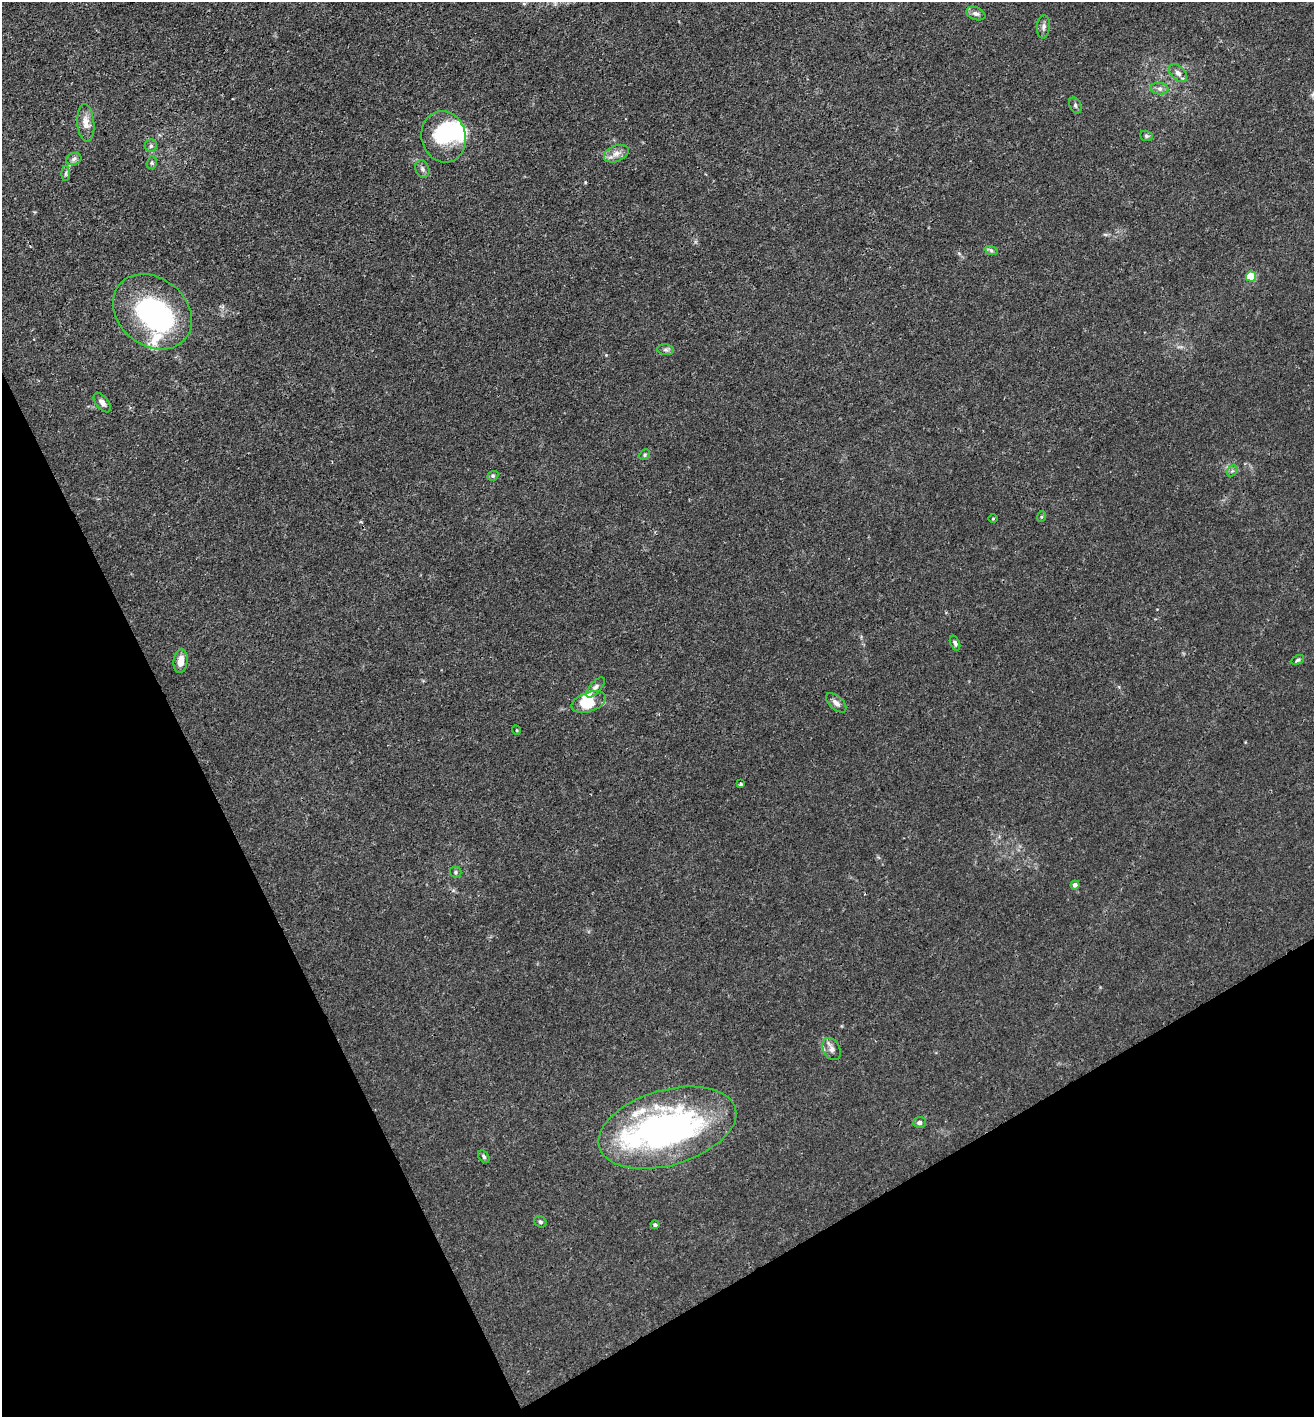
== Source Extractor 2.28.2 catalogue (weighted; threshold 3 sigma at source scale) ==
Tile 14 of 4 x 4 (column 2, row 4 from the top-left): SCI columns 1511-2822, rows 82-1496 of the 5777 x 5823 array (HDU 1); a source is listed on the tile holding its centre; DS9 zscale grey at full resolution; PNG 1316 x 1419 px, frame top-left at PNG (2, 2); each listed source drawn as its Kron ellipse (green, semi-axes under 4 px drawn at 4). Shown black and unused: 25% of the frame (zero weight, under 3 of 4 exposures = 7% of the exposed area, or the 3 px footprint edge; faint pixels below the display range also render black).
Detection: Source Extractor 2.28.2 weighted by HDU 2 'WHT'; one run over the whole footprint, this tile lists its part. Background 0.027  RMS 0.003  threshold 0.0137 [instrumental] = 3 sigma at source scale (4.5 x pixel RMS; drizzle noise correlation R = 1.50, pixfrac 1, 0.05/0.05 arcsec/px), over >= 5 px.
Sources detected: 50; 5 inside a brighter object's white glare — neither listed nor drawn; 5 inside a brighter listed object's ellipse — not listed separately; the other 40 listed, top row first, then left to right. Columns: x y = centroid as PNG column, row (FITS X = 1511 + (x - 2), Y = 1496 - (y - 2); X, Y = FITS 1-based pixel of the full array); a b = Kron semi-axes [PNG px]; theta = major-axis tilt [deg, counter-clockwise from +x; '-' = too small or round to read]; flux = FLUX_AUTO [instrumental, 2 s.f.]
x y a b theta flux
976 14 10 6 -21 1.1
1043 27 11 6 84 1.1
1178 73 11 6 -45 1.4
1160 89 9 6 -7 1
1075 105 8 5 -64 0.74
86 123 19 8 -85 3.2
1146 136 6 5 - 0.5
444 137 26 22 -76 17
151 146 6 6 - 0.66
616 154 13 8 22 2.1
74 159 8 5 20 0.85
152 163 6 5 - 0.53
422 169 9 6 -69 1
66 173 7 4 90 0.53
991 250 7 4 -19 0.63
1251 277 5 5 - 15
152 312 43 34 -39 47
666 350 8 5 -6 0.8
102 402 11 6 -52 1.3
645 455 6 5 - 0.45
1232 471 6 5 - 0.54
493 476 6 4 21 0.5
1041 517 5 3 - 0.36
993 518 5 3 - 0.28
955 643 8 4 -68 0.79
1298 660 7 4 27 0.48
181 661 12 7 83 3
595 687 12 5 48 1.1
589 702 18 9 20 8.2
836 703 12 6 -43 1.4
516 730 5 3 - 0.25
741 784 3 3 - 0.7
456 872 6 5 - 0.45
1075 885 4 4 - 1.1
832 1049 12 8 -61 1.5
919 1122 6 5 - 0.99
667 1128 71 37 16 100
484 1157 7 5 -52 0.58
540 1222 6 5 - 0.58
655 1225 4 3 - 0.53